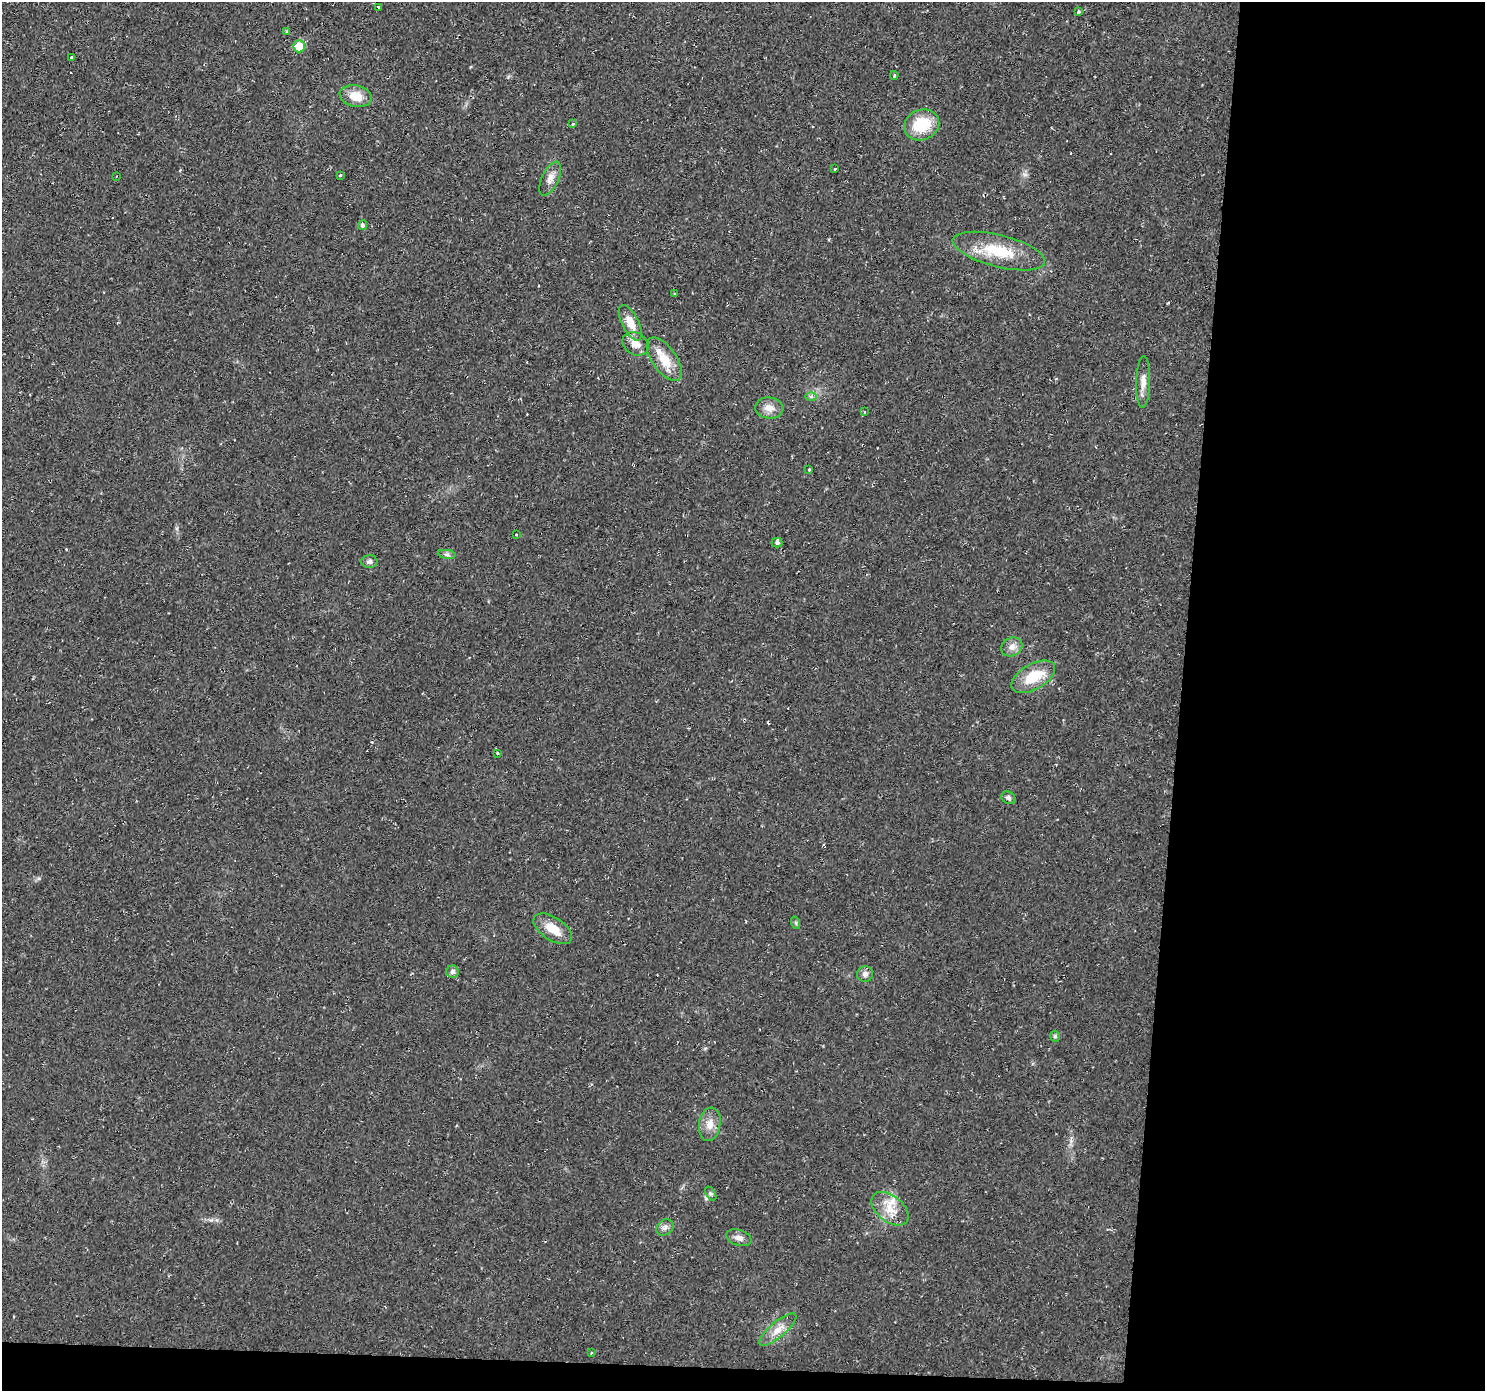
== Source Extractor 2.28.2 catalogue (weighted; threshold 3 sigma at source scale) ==
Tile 9 of 3 x 3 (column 3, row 3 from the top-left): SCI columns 2966-4448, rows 103-1491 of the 4448 x 4473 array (HDU 1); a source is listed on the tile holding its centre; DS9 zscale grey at full resolution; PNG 1487 x 1393 px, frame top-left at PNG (2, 2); each listed source drawn as its Kron ellipse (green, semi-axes under 4 px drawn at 4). Shown black and unused: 22% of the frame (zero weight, under 2 of 3 exposures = <1% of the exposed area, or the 3 px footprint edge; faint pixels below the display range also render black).
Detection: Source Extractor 2.28.2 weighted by HDU 2 'WHT'; one run over the whole footprint, this tile lists its part. Background 0.0201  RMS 0.006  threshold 0.0269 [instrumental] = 3 sigma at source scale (4.5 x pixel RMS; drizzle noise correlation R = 1.50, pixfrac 1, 0.05/0.05 arcsec/px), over >= 5 px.
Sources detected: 47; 3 cosmic-ray / hot-pixel residue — neither listed nor drawn; the other 44 listed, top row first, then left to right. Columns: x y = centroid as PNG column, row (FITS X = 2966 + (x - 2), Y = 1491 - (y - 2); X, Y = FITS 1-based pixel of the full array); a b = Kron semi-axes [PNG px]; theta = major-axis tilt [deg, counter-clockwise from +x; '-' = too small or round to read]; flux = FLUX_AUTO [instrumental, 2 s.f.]
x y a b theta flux
378 8 3 3 - 1.7
1078 12 4 3 - 4.9
287 31 4 2 - 0.6
299 46 6 6 - 10
72 58 3 3 - 3.5
894 75 4 3 - 4.3
356 96 16 11 -13 9.7
573 124 3 3 - 0.85
922 125 18 15 22 22
835 169 3 2 - 1.5
340 175 3 3 - 1.6
116 176 3 2 - 0.4
550 179 18 8 64 4.5
362 225 5 4 - 1.3
999 251 47 16 -14 25
674 294 3 2 - 0.86
630 323 19 8 -63 8.4
636 344 14 11 -32 5.7
664 359 25 12 -55 13
1143 382 26 7 88 5.1
811 396 6 4 0 1.2
769 408 14 10 -5 5.4
865 412 4 3 - 0.88
809 470 3 2 - 0.9
516 534 3 3 - 2.3
777 543 5 5 - 1.5
447 554 9 4 -9 1.5
369 562 8 6 -3 1.8
1012 647 11 9 27 3.8
1033 677 24 12 30 18
497 753 3 3 - 2.4
1008 798 7 6 - 1.4
796 923 6 4 -71 0.84
553 929 22 11 -33 9.9
452 972 6 6 - 1.7
865 974 8 8 - 2.6
1055 1036 5 4 - 1.2
710 1124 17 10 81 5.9
711 1194 8 4 -59 1.1
890 1209 21 13 -39 10
665 1227 9 7 41 2.4
739 1238 13 7 -18 3.2
778 1330 23 7 40 6.8
592 1353 3 3 - 0.69